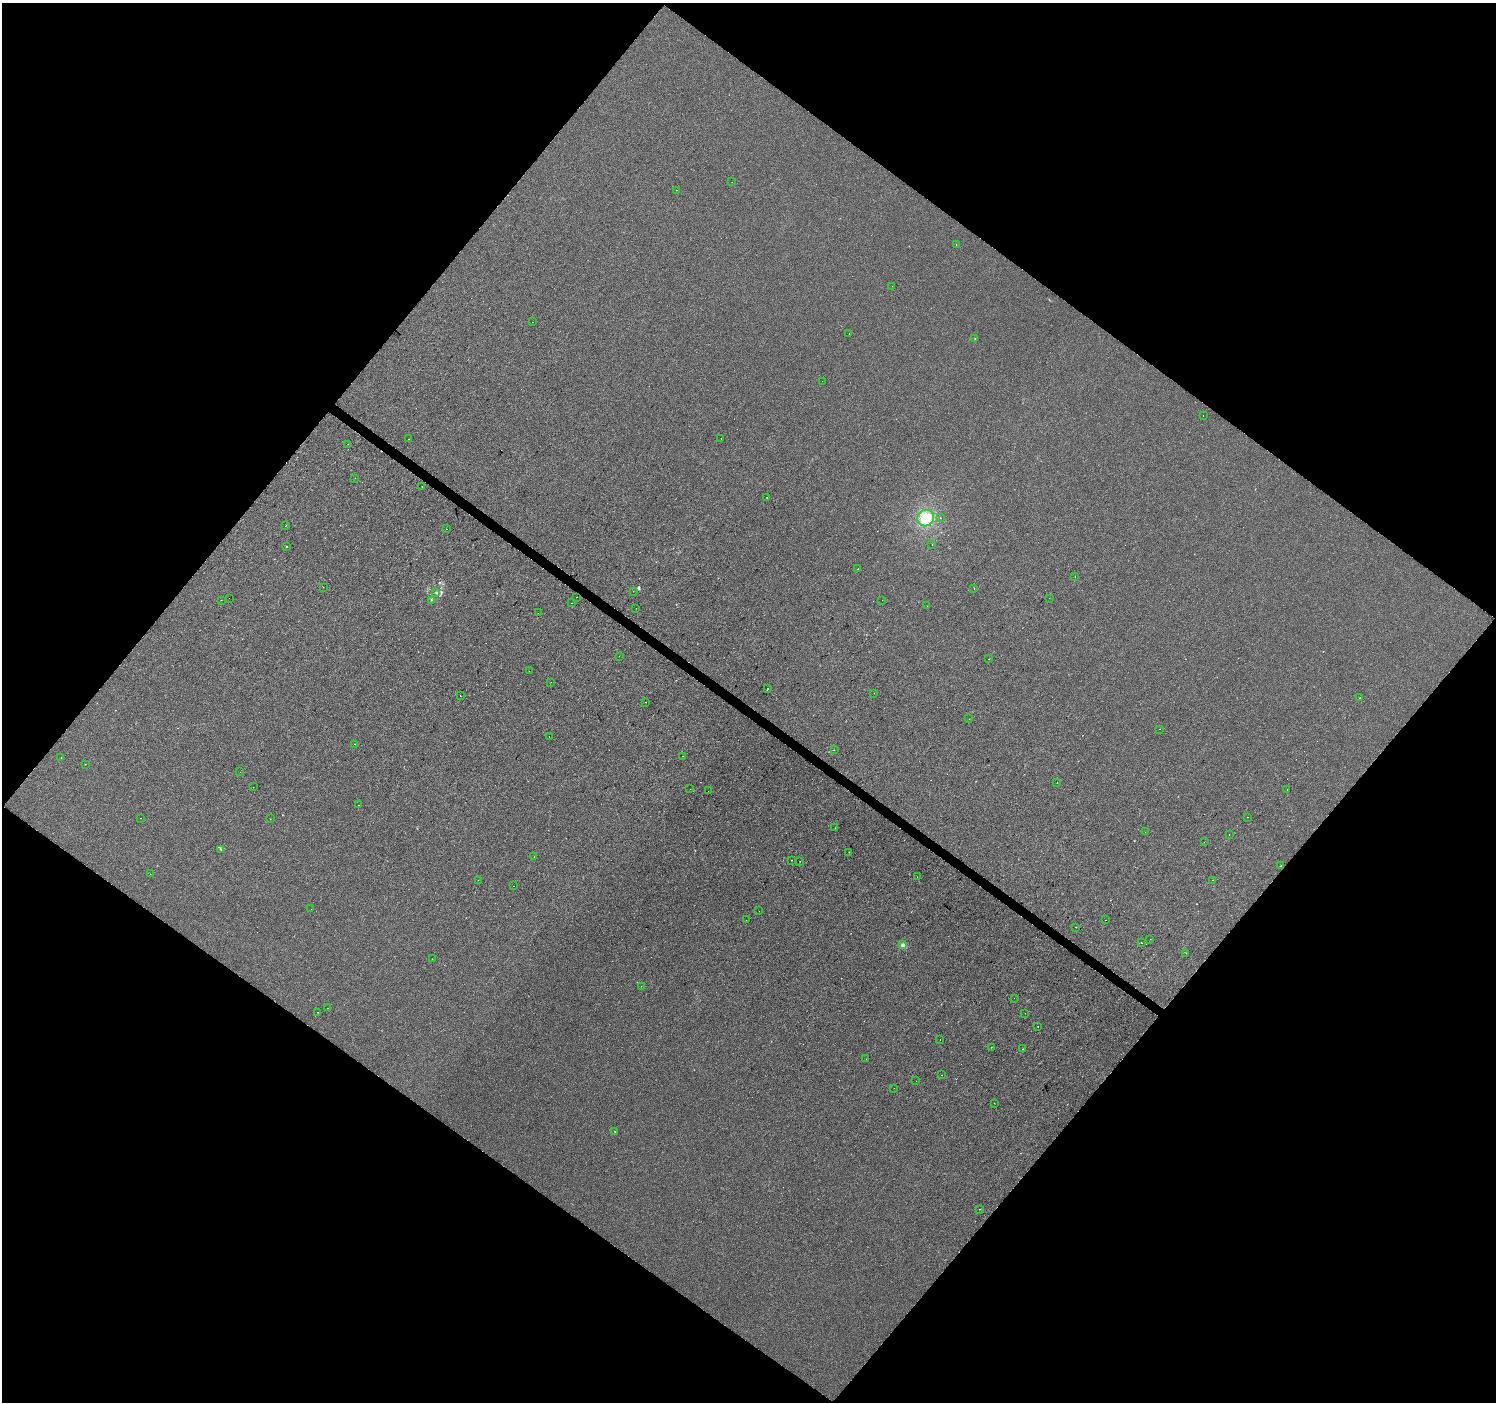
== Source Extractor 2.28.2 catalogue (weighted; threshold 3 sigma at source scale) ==
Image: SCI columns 7-5982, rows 244-5840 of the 5982 x 6017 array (HDU 1 of 3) = the unmasked area's bounding box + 8 px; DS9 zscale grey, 4 x 4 block average (1 PNG px = mean of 4 x 4 image px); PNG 1498 x 1404 px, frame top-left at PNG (2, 3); each listed source drawn as its Kron ellipse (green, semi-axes under 4 px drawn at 4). Shown black and unused: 50% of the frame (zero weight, under 2 of 3 exposures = <1% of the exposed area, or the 3 px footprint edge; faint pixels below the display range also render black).
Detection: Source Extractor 2.28.2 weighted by HDU 2 'WHT'. Background -7.52e-04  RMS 0.0042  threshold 0.0187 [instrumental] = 3 sigma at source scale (4.5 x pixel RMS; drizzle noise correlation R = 1.50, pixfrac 1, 0.0396/0.0396 arcsec/px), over >= 5 px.
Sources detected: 121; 2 too faint to see at this stretch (4 x 4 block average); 13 cosmic-ray / hot-pixel residue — neither listed nor drawn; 1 coinciding with a brighter row at this scale — not listed separately; the other 105 listed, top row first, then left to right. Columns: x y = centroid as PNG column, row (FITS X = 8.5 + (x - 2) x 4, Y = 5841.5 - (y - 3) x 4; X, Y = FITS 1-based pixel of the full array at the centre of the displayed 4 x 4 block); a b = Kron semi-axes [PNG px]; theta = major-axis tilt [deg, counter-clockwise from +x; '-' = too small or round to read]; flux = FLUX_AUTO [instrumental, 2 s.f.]
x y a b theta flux
732 182 2 2 - 0.4
676 190 2 2 - 7.9
956 245 2 2 - 0.61
892 286 2 2 - 3.3
532 322 2 2 - 0.73
849 334 2 2 - 2.5
975 339 2 2 - 1.1
822 381 2 2 - 0.41
1203 416 2 2 - 0.56
721 438 2 2 - 1.8
409 439 2 2 - 1.8
348 444 2 2 - 0.41
355 478 2 2 - 0.97
422 486 2 2 - 0.46
766 497 2 2 - 1.5
940 517 2 2 - 3.9
926 518 9 8 - 33
286 526 2 2 - 0.57
447 529 2 2 - 1.1
932 545 2 2 - 1.5
286 546 2 2 - 0.87
858 569 2 2 - 1.3
1075 577 2 2 - 1.8
323 587 2 2 - 1.6
974 588 2 2 - 0.81
633 591 2 2 - 0.43
436 592 3 2 - 2.1
577 597 2 2 - 0.6
229 598 2 2 - 1
1049 598 2 2 - 0.64
221 600 2 2 - 0.48
431 600 2 2 - 1.1
882 600 2 2 - 0.66
571 603 2 2 - 1.2
927 606 2 2 - 0.86
636 608 2 2 - 1.4
538 613 2 2 - 5.6
619 656 2 2 - 1.4
989 659 2 2 - 1.2
529 671 2 2 - 1
551 682 2 2 - 0.33
768 688 2 2 - 4.4
874 693 2 2 - 0.54
460 696 2 2 - 1.7
1360 698 2 2 - 0.78
645 702 2 2 - 2.6
969 719 2 2 - 0.41
1159 729 2 2 - 2.1
549 737 2 2 - 6.5
355 744 2 2 - 1.1
834 750 2 2 - 0.51
683 756 2 2 - 0.6
61 757 2 2 - 1.8
85 764 2 2 - 0.37
240 772 2 2 - 0.31
1057 783 2 2 - 6.4
253 787 2 2 - 0.68
690 789 2 2 - 0.37
1287 790 2 2 - 1.6
708 791 2 2 - 0.44
358 805 2 2 - 0.63
1247 817 2 2 - 0.98
140 818 2 2 - 2.6
270 819 2 2 - 0.53
835 828 2 2 - 0.58
1145 832 2 2 - 0.32
1229 835 2 2 - 0.8
1204 842 2 2 - 1
221 849 4 2 - 2.3
849 852 2 2 - 0.83
534 856 2 2 - 1.9
792 860 2 2 - 0.76
800 861 2 2 - 1.9
1281 866 3 2 - 1.6
150 874 2 2 - 0.55
917 877 2 2 - 0.58
478 880 2 2 - 0.79
1213 880 2 2 - 0.42
514 886 2 2 - 3.9
311 909 2 2 - 0.57
759 911 2 2 - 0.56
746 920 2 2 - 0.64
1105 920 2 2 - 1.1
1075 927 2 2 - 0.53
1150 939 2 2 - 0.56
1141 943 2 2 - 4.7
903 945 2 2 - 30
1186 953 2 2 - 2.4
432 959 2 2 - 0.8
641 986 2 2 - 0.52
1014 998 2 2 - 1.7
327 1008 2 2 - 1.1
317 1012 2 2 - 0.48
1025 1013 2 2 - 0.42
1038 1026 2 2 - 1.5
940 1039 2 2 - 0.54
991 1047 2 2 - 0.59
1023 1049 2 2 - 3.7
866 1059 2 2 - 1.2
941 1075 2 2 - 1.2
916 1081 2 2 - 0.33
894 1088 2 2 - 0.43
994 1103 2 2 - 0.37
615 1131 2 2 - 1.3
980 1209 2 2 - 2.3
Diffuse or blended objects may show on this block-average render without a row.